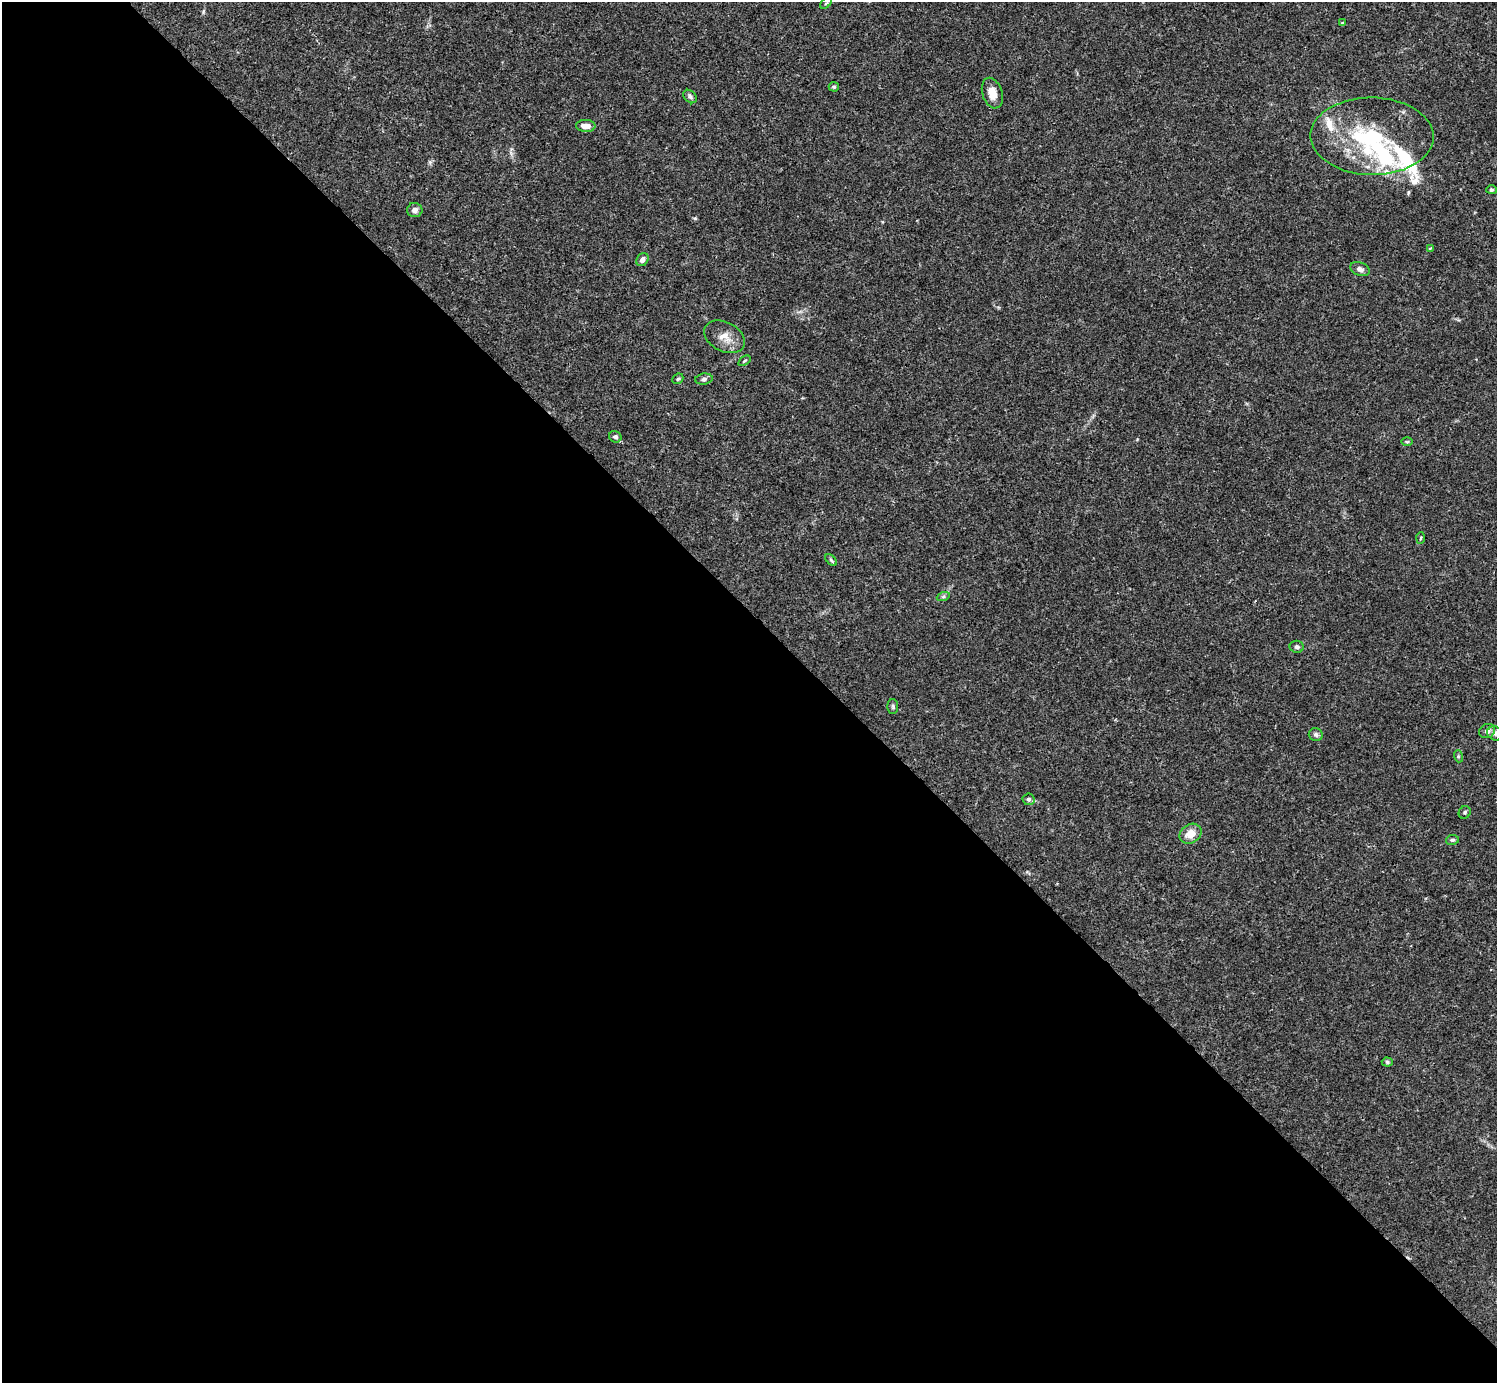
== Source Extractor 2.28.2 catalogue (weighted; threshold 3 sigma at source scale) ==
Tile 9 of 4 x 4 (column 1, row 3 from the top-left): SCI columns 1-1495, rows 1539-2919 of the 5982 x 5981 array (HDU 1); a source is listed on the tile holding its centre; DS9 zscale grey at full resolution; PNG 1499 x 1385 px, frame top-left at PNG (2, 2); each listed source drawn as its Kron ellipse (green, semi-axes under 4 px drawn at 4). Shown black and unused: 55% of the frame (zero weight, under 3 of 4 exposures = <1% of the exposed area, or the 3 px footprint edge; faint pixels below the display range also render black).
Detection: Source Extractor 2.28.2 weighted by HDU 2 'WHT'; one run over the whole footprint, this tile lists its part. Background 0.0165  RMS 0.0022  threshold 0.00975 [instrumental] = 3 sigma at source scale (4.5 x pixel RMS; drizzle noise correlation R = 1.50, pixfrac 1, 0.05/0.05 arcsec/px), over >= 5 px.
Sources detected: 38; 2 inside a brighter object's white glare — neither listed nor drawn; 4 inside a brighter listed object's ellipse — not listed separately; the other 32 listed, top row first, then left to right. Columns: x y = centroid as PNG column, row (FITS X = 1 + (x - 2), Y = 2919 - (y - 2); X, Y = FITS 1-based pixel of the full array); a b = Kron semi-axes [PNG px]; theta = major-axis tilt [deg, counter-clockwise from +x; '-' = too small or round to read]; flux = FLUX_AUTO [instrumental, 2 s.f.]
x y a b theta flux
826 3 7 4 45 0.33
1342 23 3 3 - 0.18
834 87 5 4 - 0.28
992 93 16 10 -73 2.5
690 96 8 5 -45 0.6
586 126 9 6 -2 1.8
1372 136 61 38 -1 25
1491 190 5 4 - 0.26
415 210 7 7 - 0.87
1430 248 3 2 - 0.23
642 260 7 5 53 0.95
1360 269 10 6 -22 0.84
725 337 22 14 -27 2.8
744 361 7 3 35 0.25
678 379 6 4 43 0.3
704 379 9 5 9 0.59
615 437 6 5 - 0.52
1407 442 5 3 - 0.23
1421 538 6 4 86 0.27
831 560 7 4 -46 0.37
943 597 7 4 19 0.37
1297 647 7 6 - 0.53
893 706 7 5 -87 0.42
1487 731 8 7 - 0.88
1495 733 8 7 - 0.67
1316 735 7 6 - 0.57
1458 756 6 4 -73 0.3
1028 799 6 6 - 0.46
1465 812 6 5 - 0.4
1191 834 12 9 35 2.7
1452 840 6 5 - 0.42
1387 1062 5 4 - 0.34
Isophote crosses this tile's border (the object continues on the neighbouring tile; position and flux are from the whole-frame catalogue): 1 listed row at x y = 1495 733